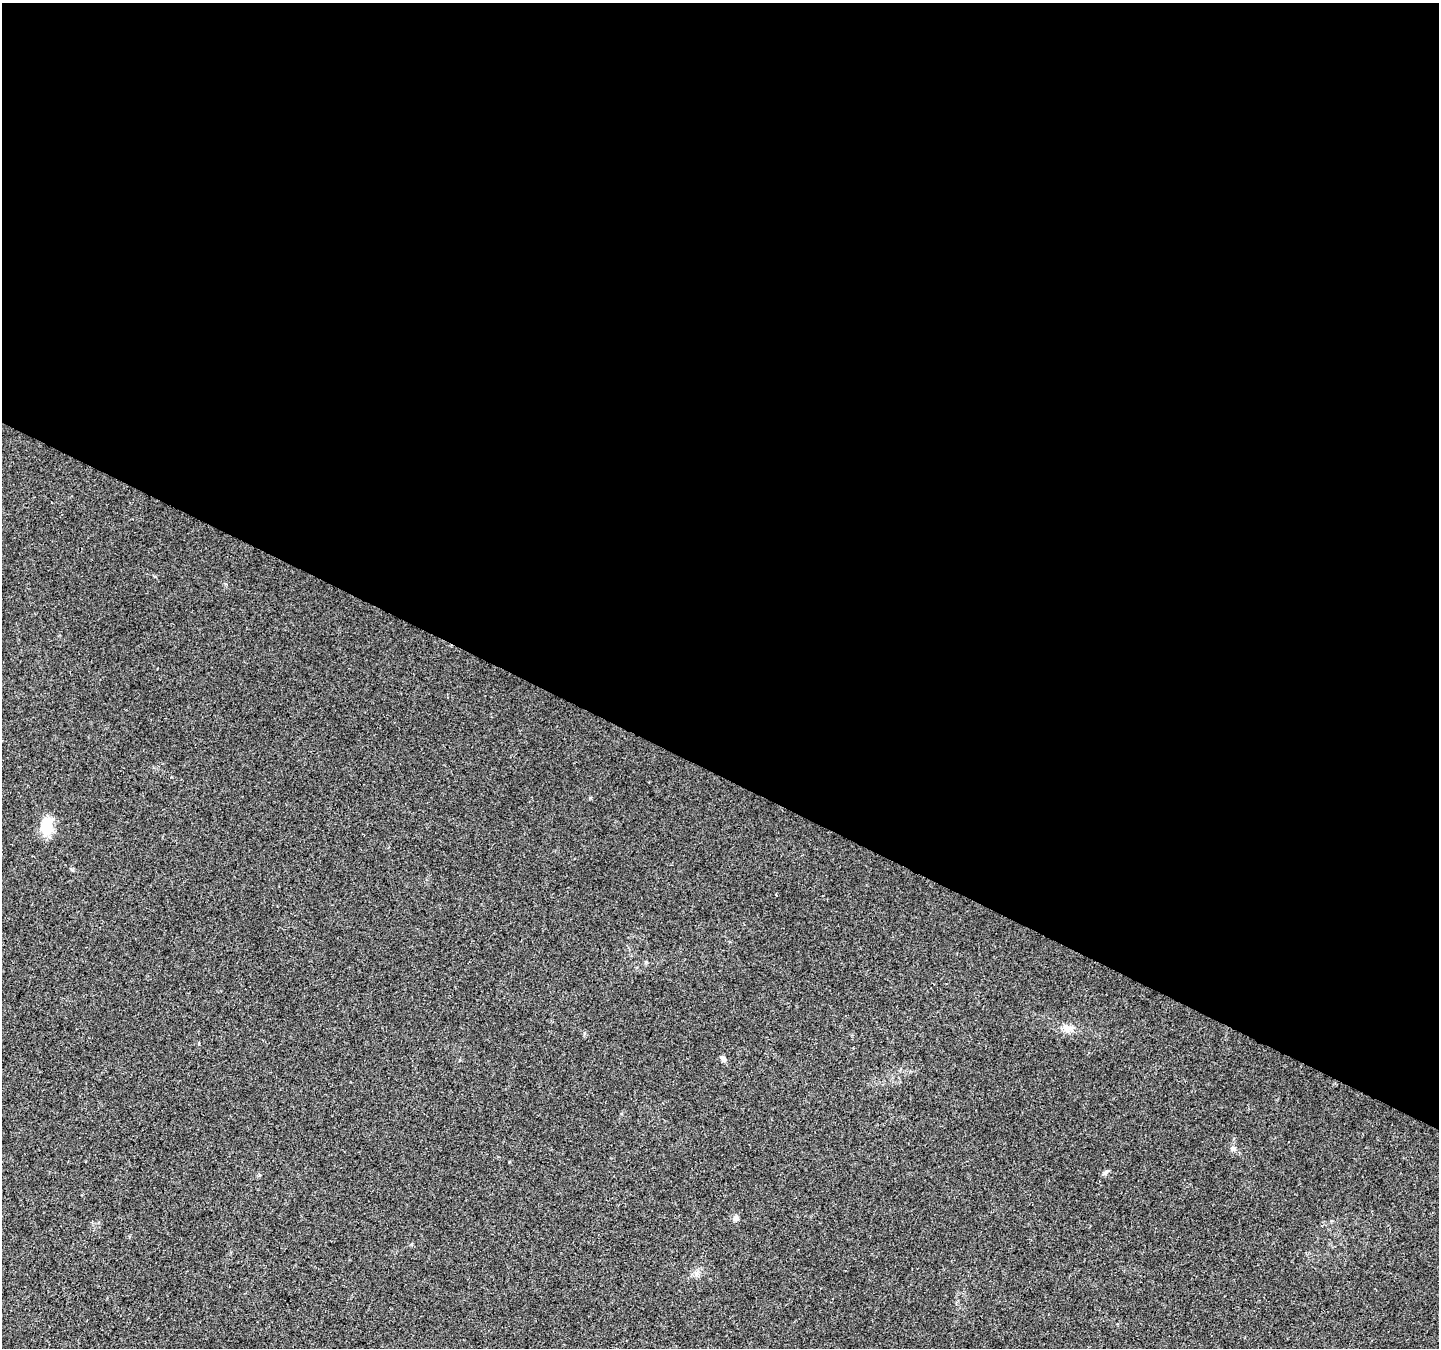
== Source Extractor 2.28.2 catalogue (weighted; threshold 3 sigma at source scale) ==
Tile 3 of 4 x 4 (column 3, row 1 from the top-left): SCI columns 2882-4318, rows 4308-5653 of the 5754 x 5853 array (HDU 1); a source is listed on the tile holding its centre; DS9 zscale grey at full resolution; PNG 1441 x 1350 px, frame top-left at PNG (2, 3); no overlay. Shown black and unused: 57% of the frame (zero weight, under 3 of 4 exposures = <1% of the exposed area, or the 3 px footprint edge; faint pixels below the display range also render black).
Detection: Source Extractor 2.28.2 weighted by HDU 2 'WHT'; one run over the whole footprint, this tile lists its part. Background 0.0217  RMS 0.0038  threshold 0.0172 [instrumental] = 3 sigma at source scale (4.5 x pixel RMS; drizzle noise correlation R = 1.50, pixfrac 1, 0.0396/0.0396 arcsec/px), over >= 5 px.
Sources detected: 7; all 7 listed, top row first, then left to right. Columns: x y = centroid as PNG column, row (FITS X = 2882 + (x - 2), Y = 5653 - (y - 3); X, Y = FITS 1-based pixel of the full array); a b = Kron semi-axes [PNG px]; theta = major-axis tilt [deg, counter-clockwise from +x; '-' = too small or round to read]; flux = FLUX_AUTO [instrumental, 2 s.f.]
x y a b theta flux
47 826 22 15 85 8
776 895 3 2 - 0.29
1067 1028 13 9 -21 2.8
723 1058 8 6 -31 0.98
1233 1149 8 7 - 1.2
1105 1172 9 5 40 0.97
736 1218 7 7 - 1.3